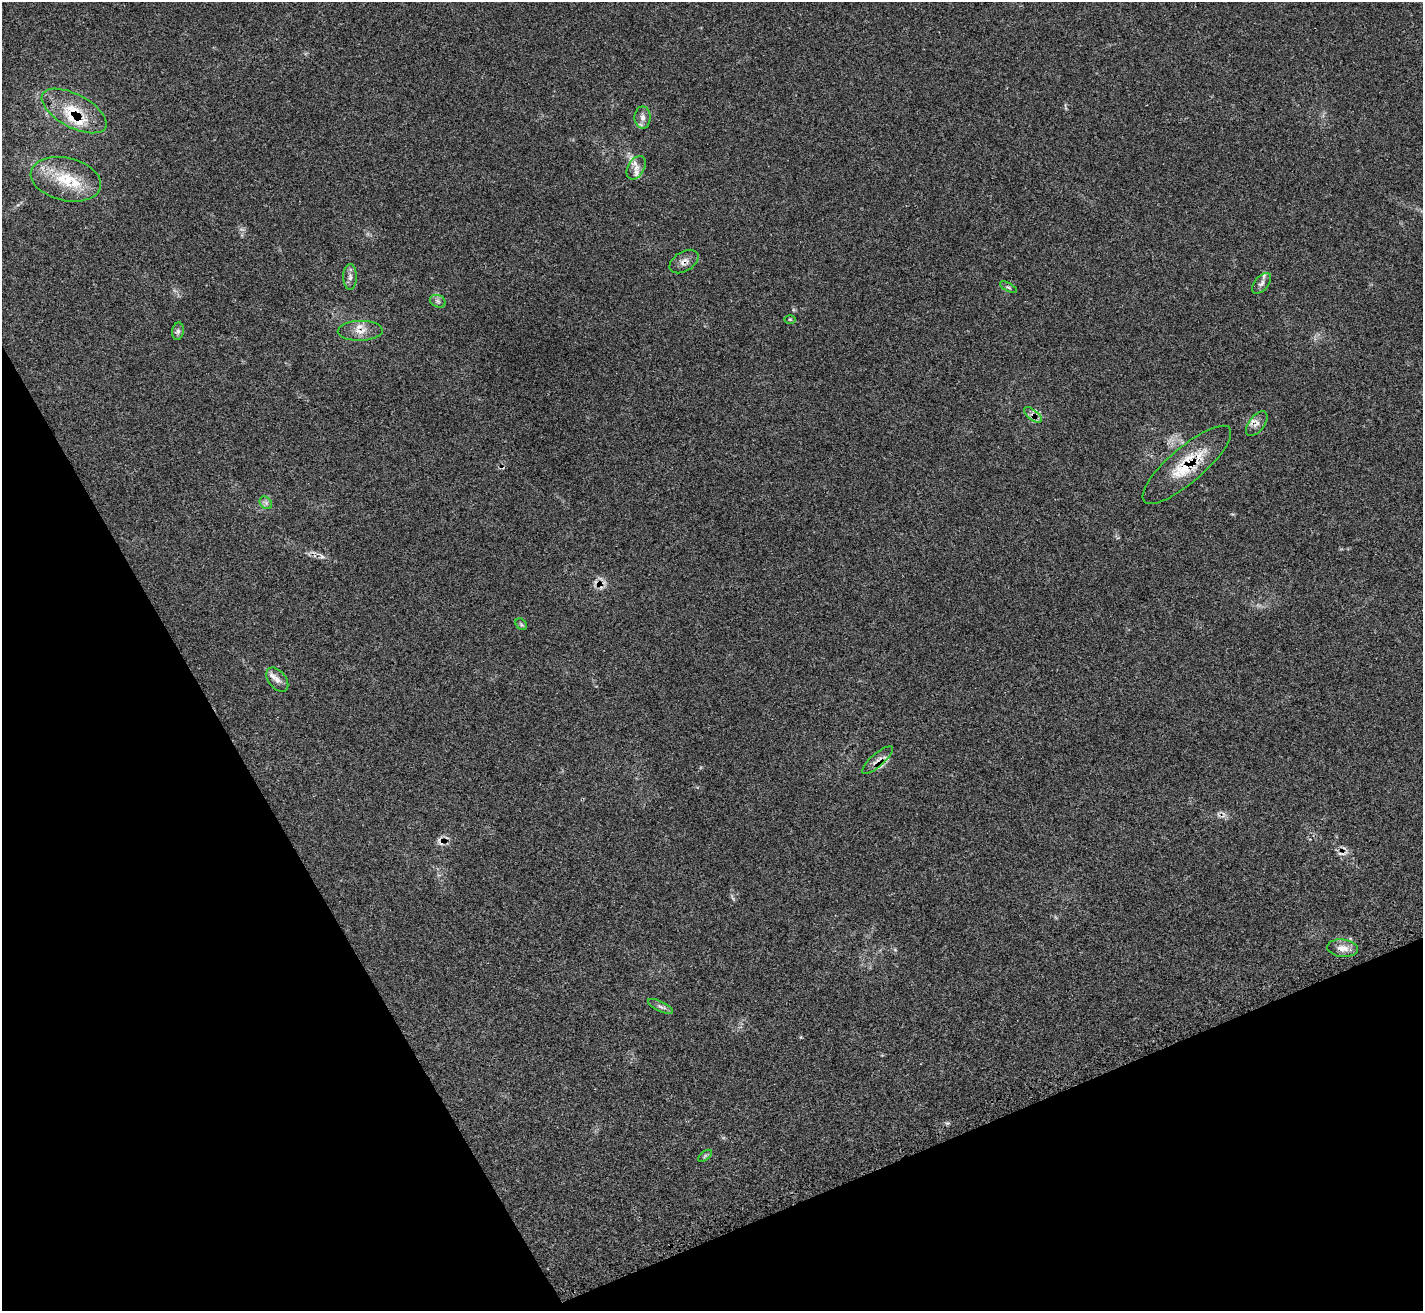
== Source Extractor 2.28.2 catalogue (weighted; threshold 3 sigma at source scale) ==
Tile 14 of 4 x 4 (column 2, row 4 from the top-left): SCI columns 1450-2870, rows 293-1601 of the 5713 x 5703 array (HDU 1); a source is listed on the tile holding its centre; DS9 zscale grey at full resolution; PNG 1425 x 1313 px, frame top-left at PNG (2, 2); each listed source drawn as its Kron ellipse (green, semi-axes under 4 px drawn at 4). Shown black and unused: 23% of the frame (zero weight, under 3 of 4 exposures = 2% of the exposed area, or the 3 px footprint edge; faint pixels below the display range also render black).
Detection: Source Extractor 2.28.2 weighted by HDU 2 'WHT'; one run over the whole footprint, this tile lists its part. Background 0.0538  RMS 0.0053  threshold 0.0237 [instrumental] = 3 sigma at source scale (4.5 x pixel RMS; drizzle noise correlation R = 1.50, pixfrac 1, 0.05/0.05 arcsec/px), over >= 5 px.
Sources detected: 28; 3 cosmic-ray / hot-pixel residue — neither listed nor drawn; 3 inside a brighter listed object's ellipse — not listed separately; the other 22 listed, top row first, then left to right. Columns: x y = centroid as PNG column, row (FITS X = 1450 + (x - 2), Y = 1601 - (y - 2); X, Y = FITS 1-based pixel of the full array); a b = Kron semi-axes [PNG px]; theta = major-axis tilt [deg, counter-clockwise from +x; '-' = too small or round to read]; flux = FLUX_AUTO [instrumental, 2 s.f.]
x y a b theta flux
74 111 36 16 -28 18
643 117 11 8 -90 3
636 168 13 8 60 3.7
66 179 36 21 -13 22
684 261 16 9 31 3.5
350 277 13 6 89 2.3
1262 283 12 7 50 2.3
1008 287 9 3 -29 0.86
438 301 8 6 -22 1.6
790 319 6 4 -1 0.58
178 331 9 6 81 1.4
360 331 22 10 2 6
1033 415 11 5 -38 2.3
1257 424 14 7 53 2.8
1187 465 56 17 41 24
266 503 7 5 -46 1.4
521 624 6 5 - 0.9
277 680 14 8 -52 3.4
877 760 19 6 41 3.6
1342 948 15 8 -6 4.6
660 1006 13 5 -26 1.9
705 1156 8 4 38 0.97
Overlapping masked pixels (flux is a lower limit): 6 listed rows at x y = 74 111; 684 261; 360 331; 1033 415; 1187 465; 877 760